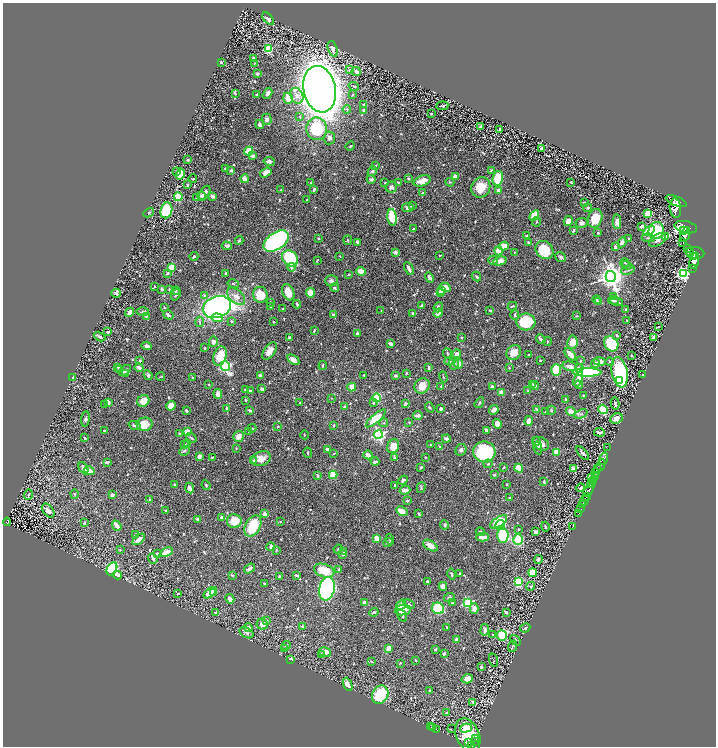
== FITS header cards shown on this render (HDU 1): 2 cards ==
NAXIS1  =                 1427
NAXIS2  =                 1488

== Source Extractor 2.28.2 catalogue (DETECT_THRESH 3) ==
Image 1427 x 1488 px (HDU 1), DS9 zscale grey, zoomed out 1/2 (1 PNG px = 2 x 2 image px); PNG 718 x 748 px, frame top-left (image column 2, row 1487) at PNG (3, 3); each listed source drawn as its Kron ellipse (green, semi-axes under 4 px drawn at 4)
Background 0.451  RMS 0.0096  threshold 0.0287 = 3 sigma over >= 5 px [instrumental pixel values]
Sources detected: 790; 33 cannot appear on this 1/2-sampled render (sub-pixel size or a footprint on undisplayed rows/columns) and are neither listed nor drawn; of the other 757, the 500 brightest by FLUX_AUTO listed and drawn (257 fainter detections omitted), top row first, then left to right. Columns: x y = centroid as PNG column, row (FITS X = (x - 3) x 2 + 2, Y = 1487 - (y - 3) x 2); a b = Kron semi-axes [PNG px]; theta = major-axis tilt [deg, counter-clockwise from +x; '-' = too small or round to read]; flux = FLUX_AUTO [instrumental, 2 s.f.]
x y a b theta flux
268 19 7 3 -51 7.7
268 49 4 4 - 67
333 49 8 4 -71 12
253 59 3 3 - 7.9
221 62 2 2 - 3.4
254 63 3 2 - 1.5
349 70 4 3 - 2.1
356 71 5 3 - 7
257 74 3 2 - 3.5
354 86 5 3 - 2.6
320 89 23 16 -78 3400
235 93 4 2 - 2.1
267 93 6 4 59 6.4
257 94 3 2 - 2.3
353 95 2 2 - 1.4
297 96 8 6 -65 11
288 98 5 4 - 23
363 104 3 2 - 1.5
442 106 6 2 6 3.2
347 109 4 3 - 2.5
364 110 3 2 - 11
431 114 3 2 - 2
300 117 4 3 - 2.4
267 119 5 4 - 6.7
260 124 4 3 - 5.4
480 127 3 2 - 4.2
317 129 11 10 - 130
500 129 2 2 - 2.7
329 138 6 6 - 8.7
350 146 5 3 - 1.7
542 149 3 3 - 4
249 151 4 3 - 44
253 156 4 3 - 7.1
187 160 3 2 - 2.9
269 161 6 4 -10 8.5
376 166 3 3 - 1.7
225 168 3 3 - 3.3
231 170 3 2 - 5.3
491 170 4 2 - 1.9
177 171 3 3 - 2.2
372 171 5 4 - 4.7
266 172 6 4 33 16
180 174 6 4 76 41
455 177 4 3 - 16
498 178 7 5 80 81
193 179 4 2 - 1.7
245 179 4 3 - 17
371 179 4 3 - 6.5
408 179 3 3 - 1.8
422 181 9 5 20 20
398 182 4 3 - 2.5
450 182 4 3 - 1.8
571 182 3 2 - 2.1
311 183 2 2 - 2.1
385 183 2 2 - 2.2
188 185 3 2 - 3.4
391 187 5 5 - 6.6
481 187 10 9 - 44
314 189 3 2 - 5.5
281 190 3 2 - 1.9
499 191 3 3 - 13
204 193 8 4 58 11
423 193 3 2 - 3.3
202 196 4 3 - 7.7
212 196 3 3 - 9.4
178 197 4 4 - 42
197 198 4 3 - 4.2
307 200 2 2 - 1.4
676 201 11 4 -23 2300
584 202 3 3 - 1.9
412 206 4 3 - 1.5
408 207 6 4 9 6.3
588 208 4 3 - 3.8
675 208 9 5 -83 2600
166 210 8 6 74 88
149 213 6 4 30 2.5
648 213 3 3 - 67
534 216 6 4 58 38
392 217 8 4 -84 71
595 218 9 7 72 44
568 221 5 4 - 8.7
537 222 5 3 - 2.3
617 222 7 4 88 16
582 223 6 5 - 6.3
641 226 3 2 - 8.7
686 227 11 6 -12 2200
413 228 4 3 - 1.7
573 230 4 2 - 2.8
649 230 6 3 32 52
656 231 8 7 - 87
684 231 2 2 - 350
598 233 3 3 - 3.3
685 235 8 4 70 1600
527 236 4 3 - 2.5
665 237 4 3 - 2.6
318 238 3 2 - 1.7
648 238 7 3 -7 3.5
629 239 3 2 - 1.6
239 240 4 3 - 2.1
348 240 4 2 - 1.7
658 240 9 5 33 6.5
276 241 14 8 34 690
357 242 4 3 - 3.6
529 242 3 3 - 4.3
622 242 5 4 - 9.7
683 242 2 2 - 42
227 246 5 4 - 6.2
504 246 5 4 - 26
615 247 4 3 - 6.3
688 249 2 2 - 8.9
544 250 10 8 -45 66
499 251 4 4 - 26
690 251 2 2 - 79
396 252 2 2 - 12
515 252 3 3 - 1.4
695 253 9 6 -7 1700
439 255 2 2 - 1.6
194 256 4 3 - 2.9
340 256 2 2 - 1.7
561 257 6 4 -39 4.9
693 257 2 2 - 310
290 258 9 7 -47 160
317 260 4 2 - 1.9
493 260 5 4 - 4
500 261 7 4 15 13
694 261 8 4 73 1300
625 263 5 3 - 1.6
627 265 5 3 - 2
172 267 4 3 - 32
291 267 4 3 - 3.5
409 268 7 3 -65 6.9
692 268 2 1 - 44
628 270 7 3 20 2.9
361 271 4 3 - 26
167 273 4 3 - 3.6
226 273 3 3 - 4.1
349 274 3 2 - 1.8
683 274 4 4 - 410
611 276 5 5 - 2000
476 277 5 3 - 3.8
430 278 5 3 - 7.4
331 281 6 5 - 6.3
233 284 6 2 -14 2.1
154 287 3 2 - 1.6
335 287 4 3 - 2.7
445 287 5 4 - 27
162 289 3 2 - 2
169 289 3 3 - 2.4
442 290 3 3 - 12
176 291 4 3 - 2.4
288 292 8 5 -65 25
116 293 5 3 - 5.9
311 293 5 4 - 27
440 293 2 2 - 6.8
176 295 6 3 56 3.1
204 295 4 3 - 2
260 295 8 7 - 37
236 296 11 6 -42 14
614 297 3 3 - 1.5
597 300 4 3 - 2.9
613 300 5 3 - 6
270 302 4 3 - 1.9
598 302 4 3 - 3.4
617 302 6 3 -17 3.9
297 304 4 2 - 3.9
422 305 4 3 - 4
271 306 4 3 - 2.8
512 306 5 2 - 2.7
165 307 2 2 - 2.1
217 307 14 10 19 580
438 307 5 3 - 5.1
283 309 2 2 - 2.4
626 309 3 3 - 3.1
381 310 2 2 - 1.4
490 310 3 3 - 2.3
130 312 5 4 - 14
143 312 6 4 0 3.2
413 313 3 2 - 3.7
438 313 5 3 - 15
168 315 5 3 - 4.7
333 315 3 3 - 5.4
515 315 5 2 - 2.6
146 316 4 3 - 3.1
577 316 2 2 - 1.6
217 318 6 4 -4 19
232 321 3 3 - 2.5
627 321 3 2 - 2.2
200 322 5 3 - 2.8
273 322 2 2 - 1.7
526 322 9 8 - 100
658 327 3 2 - 2
314 330 3 2 - 2.8
108 332 4 3 - 5.1
357 333 3 2 - 3.7
617 335 3 2 - 2.6
100 337 6 3 -29 6.4
461 337 3 3 - 1.7
654 337 3 3 - 10
290 338 3 3 - 5.2
541 339 5 3 - 5.9
548 341 4 3 - 1.7
213 342 5 4 - 6.5
572 342 7 5 81 24
390 344 3 2 - 5.2
611 344 8 6 -56 130
147 346 5 3 - 5.6
205 348 3 3 - 2
270 351 10 5 54 16
514 352 8 6 54 26
447 354 5 3 - 2.4
457 354 4 3 - 9.8
570 354 7 3 -49 17
529 355 3 2 - 1.6
631 355 2 2 - 2
220 356 10 6 73 42
140 360 3 3 - 1.7
293 360 7 4 -34 12
540 360 3 2 - 1.6
449 361 4 3 - 6.2
581 361 3 2 - 2.5
599 361 6 4 -9 8.6
610 362 4 3 - 2.6
454 363 6 4 -83 4.7
596 363 4 4 - 11
458 364 5 3 - 18
225 366 5 4 - 250
323 366 4 3 - 2.3
570 366 7 4 -13 13
118 367 4 3 - 2.5
139 368 4 3 - 7.2
429 368 4 2 - 3.9
509 368 2 2 - 1.9
579 368 4 3 - 9.2
120 370 4 3 - 2.7
125 370 7 3 41 6.9
556 370 6 5 - 68
587 372 14 4 -1 210
620 372 15 8 -79 200
406 373 3 2 - 1.9
126 374 4 3 - 2.8
148 375 5 4 - 5.9
260 375 3 3 - 7.4
395 375 3 2 - 5
642 375 2 2 - 1.7
364 376 4 2 - 2.3
73 377 3 2 - 2.5
160 377 4 2 - 1.5
443 377 6 2 -71 1.7
192 378 2 2 - 3.8
578 379 8 3 68 16
619 380 3 3 - 16
533 384 3 3 - 1.5
209 385 3 2 - 1.8
579 385 4 4 - 4.7
422 386 8 7 - 26
441 386 3 3 - 1.5
492 386 3 2 - 3.1
535 386 4 4 - 3.4
352 387 4 4 - 16
246 389 3 3 - 4.8
262 389 3 3 - 6.7
250 390 4 3 - 2.4
528 390 4 3 - 1.9
501 392 4 3 - 29
218 394 5 3 - 12
583 395 2 2 - 1.8
331 398 3 3 - 1.7
376 398 4 4 - 72
565 399 2 2 - 5.2
246 400 3 3 - 2
143 401 6 5 - 30
108 402 4 2 - 11
300 403 4 3 - 1.5
373 403 4 3 - 3.1
479 403 6 3 58 3.4
615 403 6 3 -78 2.9
104 404 2 2 - 1.9
405 404 3 3 - 5.3
171 406 5 4 - 19
344 406 3 2 - 2.1
430 407 5 3 - 2.9
227 409 3 2 - 3.8
440 409 3 3 - 5.1
537 409 4 3 - 3.7
603 409 5 3 - 71
250 410 4 3 - 4.4
494 410 5 3 - 9.4
551 410 4 4 - 2.9
186 411 3 2 - 3.1
571 411 5 4 - 17
546 412 3 3 - 3.1
581 414 7 4 23 4.4
418 416 5 3 - 8.4
376 418 12 4 41 42
617 418 6 5 - 16
85 419 8 4 82 5.2
528 421 5 3 - 12
409 422 3 3 - 1.5
384 423 4 3 - 2.2
145 424 8 6 12 36
497 424 5 3 - 15
134 425 6 4 -18 4.5
334 425 3 2 - 1.7
278 426 3 2 - 2.1
252 428 4 3 - 1.6
486 430 3 2 - 12
105 431 3 2 - 2.1
187 432 3 2 - 49
249 432 2 2 - 1.6
599 432 5 2 - 5.4
179 433 3 3 - 2.7
305 435 4 3 - 1.6
378 435 4 4 - 380
238 436 6 5 - 16
85 438 3 2 - 3.5
191 438 6 3 -35 3.8
446 438 4 3 - 5.9
536 441 4 3 - 2.1
188 443 3 3 - 3.2
541 444 8 6 -30 13
185 445 4 3 - 2.2
430 445 3 3 - 1.9
393 446 7 5 66 28
440 447 4 2 - 2
608 447 3 1 - 27
236 448 4 3 - 1.7
538 448 6 2 -79 2.9
327 449 3 2 - 5.5
461 450 6 5 - 5.6
184 451 6 3 25 3.6
484 452 11 10 - 140
556 452 3 3 - 22
308 453 5 3 - 2.1
583 453 8 3 -48 7.5
334 454 3 2 - 1.7
368 455 5 3 - 13
199 456 4 3 - 9.6
212 457 3 1 - 1.5
425 457 3 2 - 2.5
394 458 4 3 - 2
261 459 10 7 19 24
603 459 6 3 71 500
254 461 3 3 - 9.4
107 462 4 3 - 4.4
375 462 4 2 - 7.7
488 464 4 3 - 2.3
601 465 6 2 66 380
421 467 4 2 - 2.5
503 467 3 2 - 2.3
83 468 6 3 -62 9
519 468 4 4 - 30
574 469 2 2 - 38
598 469 3 2 - 3.7
89 471 5 4 - 8.7
596 472 3 2 - 110
333 475 4 4 - 59
494 475 3 2 - 3.3
317 476 4 3 - 4.7
596 476 3 2 - 200
592 478 2 1 - 51
403 480 5 3 - 6.3
594 481 3 1 - 110
544 482 3 2 - 3
506 484 3 3 - 2
591 484 4 3 - 250
175 485 3 2 - 2.1
206 485 5 3 - 2.7
395 485 3 2 - 4.7
421 487 6 3 74 2.4
190 488 5 4 - 7.2
581 488 4 3 - 2.9
405 490 5 3 - 15
589 490 7 3 55 770
74 494 4 3 - 1.9
28 495 5 3 - 2.9
112 495 4 3 - 5.9
586 496 3 2 - 190
510 498 2 2 - 4.8
149 499 3 3 - 1.9
584 500 5 2 - 380
407 501 3 2 - 5.4
582 505 3 2 - 69
581 509 3 1 - 45
48 510 8 5 -51 12
166 510 3 2 - 1.7
402 511 6 3 -28 26
579 513 2 1 - 23
265 514 3 3 - 15
419 514 3 2 - 2.9
222 518 3 2 - 10
198 519 3 2 - 7.1
234 521 7 7 - 39
280 521 2 2 - 1.9
7 522 4 3 - 75
499 522 10 4 34 65
84 523 4 3 - 2.7
445 525 5 3 - 2.9
500 525 5 4 - 71
117 526 5 2 - 18
253 526 11 7 61 77
545 527 5 3 - 2.7
573 527 3 1 - 4.1
518 529 3 2 - 1.6
480 532 4 3 - 3.6
536 532 3 3 - 6.6
135 534 2 2 - 4.5
503 535 7 5 -87 130
483 537 6 3 -1 22
376 538 4 3 - 19
139 539 7 3 41 17
390 540 5 2 - 3.1
518 540 5 5 - 94
388 542 5 4 - 2.7
430 546 8 4 -33 18
271 547 4 2 - 9.1
338 549 4 2 - 2
120 550 3 2 - 1.6
276 550 3 2 - 2.1
166 552 7 4 26 27
343 552 3 3 - 1.4
157 553 3 3 - 2.5
343 555 4 3 - 3.3
153 559 5 4 - 4.2
538 559 4 3 - 5.4
112 569 7 5 61 190
249 569 6 3 34 8.2
339 569 2 2 - 7.9
324 571 10 6 -19 46
459 573 3 2 - 2.6
532 573 4 4 - 36
452 574 5 3 - 3.5
117 575 4 3 - 11
232 575 4 3 - 1.6
297 575 4 2 - 4.2
279 576 2 2 - 3.3
427 581 3 2 - 3.5
518 582 4 4 - 110
264 583 2 2 - 3.2
443 586 4 4 - 10
531 586 5 3 - 1.9
327 589 12 7 78 680
213 592 4 3 - 13
210 593 7 4 36 27
178 594 4 2 - 1.9
449 598 6 4 22 3.1
230 599 5 3 - 13
365 603 4 3 - 17
452 603 3 3 - 1.7
468 603 4 3 - 200
409 604 6 3 -25 3
401 605 6 3 52 30
438 608 6 5 - 91
474 608 5 4 - 13
403 610 8 5 10 20
374 612 4 3 - 4.3
506 612 3 2 - 5.3
215 613 3 3 - 3.1
402 615 7 3 -59 5.8
266 621 3 3 - 1.6
262 624 5 5 - 15
302 626 3 3 - 2.2
447 627 2 2 - 2.1
248 628 4 4 - 9.4
525 628 5 3 - 2.8
485 630 6 4 82 7
246 633 8 5 -32 6.1
493 635 3 3 - 2.1
502 636 5 5 - 130
456 639 4 2 - 3.6
515 640 6 3 -49 2.6
286 645 5 4 - 4.8
512 646 6 3 70 2.9
285 648 4 3 - 2.2
389 648 3 3 - 24
435 649 3 3 - 2.8
325 652 6 4 -13 12
444 653 3 2 - 5.6
321 654 3 3 - 1.6
291 659 3 2 - 7.3
415 660 4 2 - 1.8
494 660 6 3 -72 1.7
371 661 4 2 - 2.5
400 663 3 2 - 1.5
481 667 4 3 - 2.9
467 679 6 4 18 15
348 684 7 4 -66 14
429 690 3 3 - 2.7
380 695 9 8 - 96
473 702 3 3 - 2.3
447 712 3 2 - 1.5
431 727 2 1 - 13
433 728 3 1 - 31
466 728 6 4 15 42
437 729 3 1 - 72
451 729 2 2 - 1.4
468 735 17 11 -66 290
476 739 2 2 - 47
474 741 2 2 - 75
469 742 3 2 - 120
472 745 4 2 - 190
At the frame edge (FLAGS 8, measured only in part): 1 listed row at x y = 472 745
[257 fainter detections neither listed nor drawn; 33 sub-pixel or undisplayed-footprint detections neither listed nor drawn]